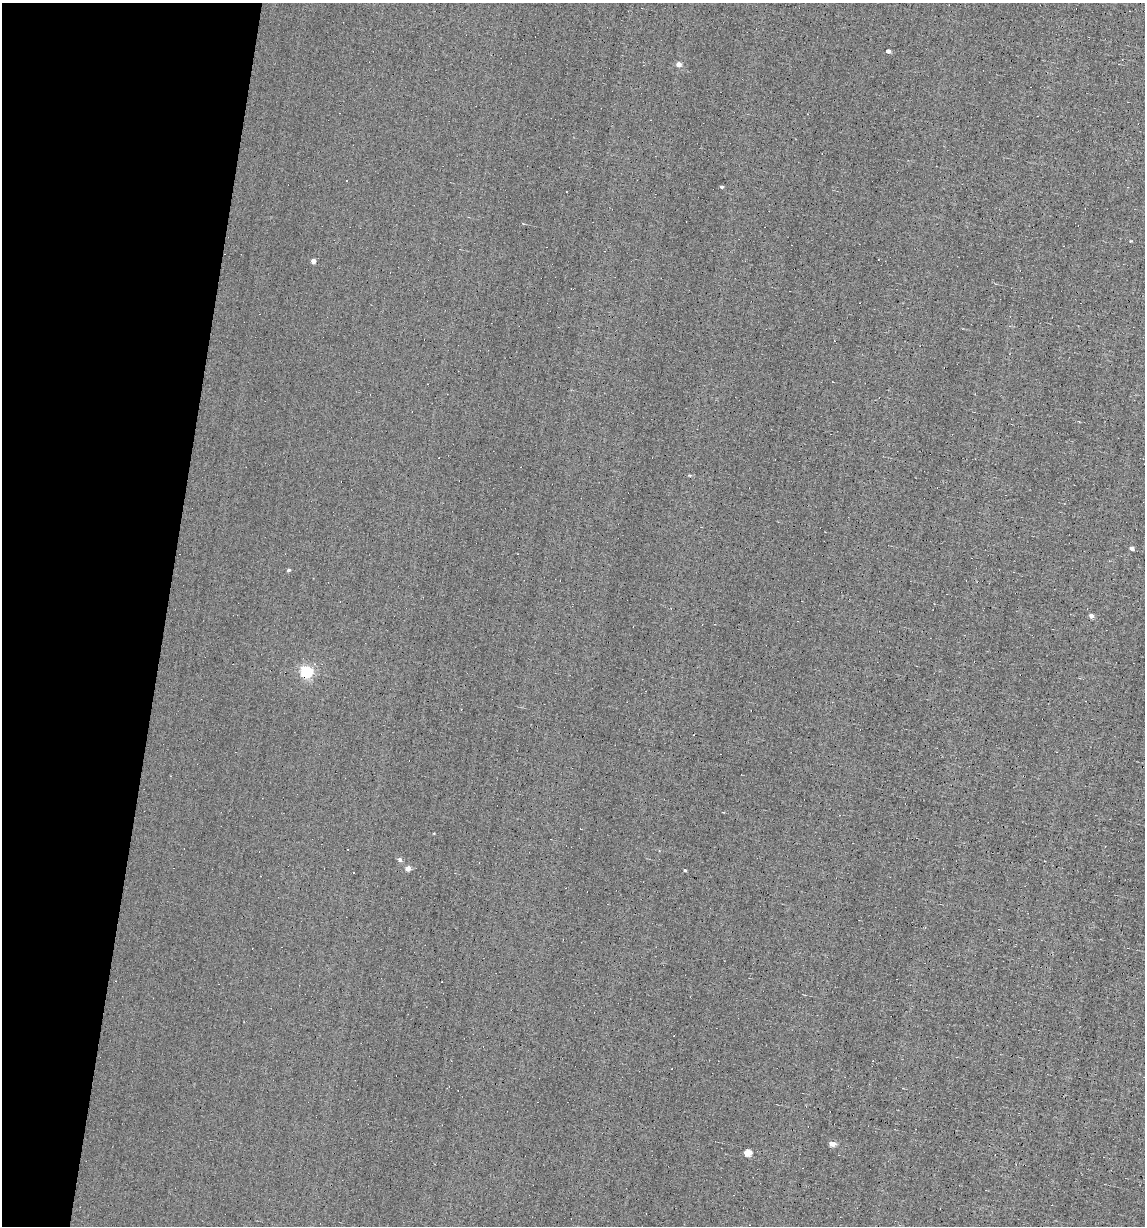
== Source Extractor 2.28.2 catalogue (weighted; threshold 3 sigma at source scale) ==
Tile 9 of 4 x 4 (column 1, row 3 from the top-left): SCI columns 116-1258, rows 1225-2448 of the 4919 x 4895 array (HDU 1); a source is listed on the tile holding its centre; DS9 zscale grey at full resolution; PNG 1147 x 1228 px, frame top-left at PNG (2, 3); no overlay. Shown black and unused: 14% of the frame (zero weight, under 5 of 9 exposures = <1% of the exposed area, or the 3 px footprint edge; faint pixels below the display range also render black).
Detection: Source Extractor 2.28.2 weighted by HDU 2 'WHT'; one run over the whole footprint, this tile lists its part. Background 0.0012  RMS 0.038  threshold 0.157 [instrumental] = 3 sigma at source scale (4.09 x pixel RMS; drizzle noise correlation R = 1.36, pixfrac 0.8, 0.05/0.05 arcsec/px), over >= 5 px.
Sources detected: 22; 6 cosmic-ray / hot-pixel residue — not listed; the other 16 listed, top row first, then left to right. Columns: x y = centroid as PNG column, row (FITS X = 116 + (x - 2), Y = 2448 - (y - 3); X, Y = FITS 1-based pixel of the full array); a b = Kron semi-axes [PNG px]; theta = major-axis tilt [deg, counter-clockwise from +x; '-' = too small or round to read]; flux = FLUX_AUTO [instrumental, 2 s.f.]
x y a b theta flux
888 51 4 4 - 11
679 64 5 4 - 18
721 187 4 3 - 5.8
1130 241 3 3 - 2.8
313 261 4 4 - 18
689 475 4 3 - 2.7
1132 548 4 4 - 12
289 570 4 3 - 5.9
1091 616 4 4 - 16
306 672 5 5 - 550
399 859 5 4 - 11
408 868 4 4 - 29
685 870 3 3 - 3.8
353 872 3 2 - 3.3
832 1143 5 4 - 50
747 1153 5 4 - 78
Overlapping masked pixels (flux is a lower limit): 1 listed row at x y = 306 672